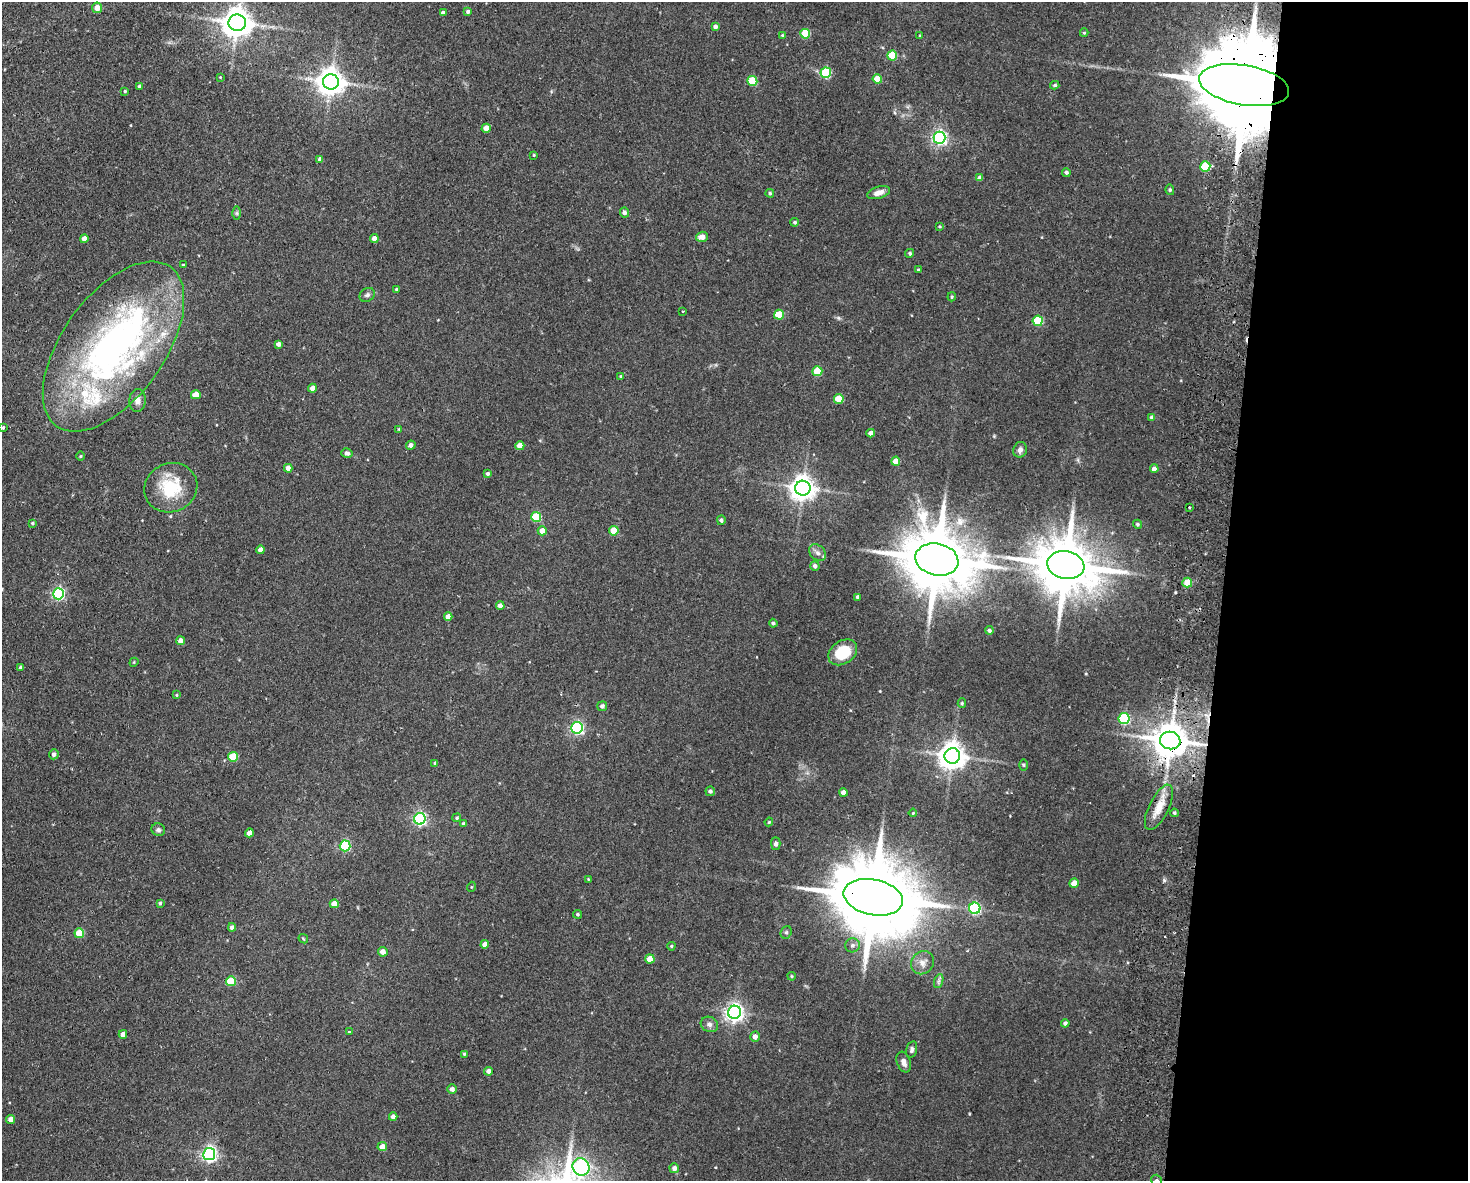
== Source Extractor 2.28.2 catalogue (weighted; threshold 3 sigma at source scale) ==
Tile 9 of 3 x 4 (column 3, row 3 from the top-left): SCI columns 3216-4681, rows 1190-2368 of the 4852 x 4736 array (HDU 1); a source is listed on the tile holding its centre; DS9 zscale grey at full resolution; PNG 1470 x 1183 px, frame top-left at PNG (2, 2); each listed source drawn as its Kron ellipse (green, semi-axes under 4 px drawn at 4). Shown black and unused: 17% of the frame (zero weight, under 2 of 3 exposures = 3% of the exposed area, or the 3 px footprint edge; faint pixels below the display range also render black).
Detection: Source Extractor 2.28.2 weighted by HDU 2 'WHT'; one run over the whole footprint, this tile lists its part. Background 0.143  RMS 0.0074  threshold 0.0332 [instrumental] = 3 sigma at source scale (4.5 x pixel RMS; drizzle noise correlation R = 1.50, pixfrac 1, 0.05/0.05 arcsec/px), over >= 5 px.
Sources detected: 162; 3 cosmic-ray / hot-pixel residue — neither listed nor drawn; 5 inside a brighter listed object's ellipse — not listed separately; the other 154 listed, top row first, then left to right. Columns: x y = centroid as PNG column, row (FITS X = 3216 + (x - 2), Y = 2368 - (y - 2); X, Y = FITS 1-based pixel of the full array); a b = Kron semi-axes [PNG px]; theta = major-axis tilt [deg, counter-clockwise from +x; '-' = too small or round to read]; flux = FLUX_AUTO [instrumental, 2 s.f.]
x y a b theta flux
97 8 5 5 - 6
468 12 4 4 - 1.7
443 13 4 4 - 2.6
237 23 8 8 - 1100
715 26 4 4 - 2.4
1084 33 4 4 - 0.79
805 34 5 5 - 27
782 36 4 3 - 1
920 36 3 3 - 0.73
892 55 5 5 - 26
826 73 5 5 - 48
220 77 4 4 - 0.54
877 79 4 4 - 13
752 81 5 5 - 28
331 82 8 7 - 860
1055 85 4 3 - 1.2
1244 85 45 20 -10 24000
139 86 4 4 - 1.5
125 91 4 4 - 0.92
486 128 4 4 - 7.2
939 138 6 6 - 200
534 155 3 3 - 0.64
320 159 4 4 - 2.8
1205 166 5 5 - 38
1066 172 4 4 - 1.5
980 178 4 4 - 4.4
1170 190 5 4 - 1.1
770 193 4 4 - 1.1
878 193 12 6 17 5.3
237 213 6 4 -90 1.2
624 213 5 4 - 2.4
795 222 4 3 - 1.2
940 226 3 2 - 0.7
702 237 6 5 - 5.2
374 238 4 4 - 5.1
84 239 4 4 - 5.3
910 253 4 4 - 1.4
183 265 3 3 - 0.71
918 270 3 3 - 0.82
396 289 4 3 - 0.72
367 295 8 6 35 2.2
952 297 4 3 - 0.87
683 312 3 2 - 0.65
779 315 5 5 - 22
1038 321 5 5 - 39
279 344 4 4 - 2.7
113 346 98 51 54 290
817 371 5 5 - 25
621 376 4 3 - 0.99
312 388 4 4 - 3.5
196 395 5 4 - 11
839 399 5 5 - 20
137 400 11 8 87 3.8
1152 417 4 4 - 2.5
3 428 4 3 - 0.78
399 429 4 3 - 0.62
871 433 4 4 - 4.1
411 445 5 4 - 2.8
520 446 4 4 - 8.9
1020 450 8 6 68 2.8
347 453 5 4 - 2.2
81 456 4 3 - 0.64
896 461 4 4 - 8.5
288 468 4 4 - 4.4
1154 469 4 4 - 4.8
488 474 4 4 - 1.5
171 488 27 24 25 33
803 488 7 7 - 690
1189 507 3 3 - 1.7
536 517 5 5 - 35
721 520 4 4 - 1.8
32 523 4 3 - 0.89
1137 524 4 4 - 1.3
542 531 4 4 - 8.6
614 531 5 5 - 17
261 550 4 4 - 6.1
818 553 9 7 -45 3.3
937 560 22 16 -12 6500
1066 565 19 14 -11 5100
815 566 5 4 - 2.2
1187 582 5 5 - 12
58 594 6 5 - 100
858 597 4 3 - 2
500 606 4 4 - 4.2
448 616 4 4 - 4.9
773 623 4 4 - 1.4
989 630 4 4 - 1.5
181 641 4 4 - 5.6
843 652 15 11 35 26
134 662 5 3 - 0.69
21 668 3 3 - 2
177 695 4 3 - 0.6
962 703 4 4 - 0.92
602 706 5 5 - 2.1
1124 719 5 5 - 61
577 728 6 6 - 130
1170 741 10 9 - 1800
54 754 5 5 - 2.6
952 756 8 8 - 860
233 757 5 5 - 25
435 763 4 4 - 0.88
1023 765 5 3 - 0.76
710 791 4 4 - 1.9
843 792 4 4 - 4.2
1159 807 25 10 64 10
913 813 4 3 - 0.69
1174 813 4 3 - 1
457 818 4 4 - 0.92
420 819 6 5 - 140
769 822 4 3 - 0.72
463 824 4 4 - 1.4
158 830 7 6 - 1.8
249 833 4 4 - 5.2
776 844 6 4 -89 1.9
345 846 5 5 - 62
588 879 4 3 - 0.56
1074 883 4 4 - 9.8
471 887 5 3 - 0.62
873 897 30 17 -12 11000
160 903 3 3 - 1.1
334 904 4 4 - 8.4
975 908 5 5 - 76
577 914 4 4 - 1.2
232 927 4 4 - 3.1
786 932 6 5 - 1.4
79 933 5 5 - 22
303 939 5 3 - 0.65
485 944 4 4 - 5.2
852 945 7 7 - 2.3
671 946 4 3 - 0.92
383 952 5 4 - 4
650 959 4 4 - 11
922 963 12 11 - 5.5
792 976 4 3 - 0.81
231 981 5 5 - 25
939 981 7 4 71 1.6
734 1012 6 6 - 330
1065 1023 4 4 - 1.7
709 1024 9 7 -26 2.9
349 1032 3 3 - 1.8
123 1034 4 4 - 5.7
755 1037 5 4 - 3.7
912 1050 8 5 76 2.1
464 1054 4 4 - 0.99
904 1062 11 7 -70 4.1
488 1071 4 4 - 3.3
452 1089 5 5 - 2.8
393 1117 4 4 - 3
11 1119 4 4 - 4.1
382 1147 5 4 - 6.4
209 1154 6 6 - 210
581 1167 9 8 - 210
674 1168 5 4 - 3
1157 1180 6 5 - 2.4
Overlapping masked pixels (flux is a lower limit): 3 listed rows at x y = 1244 85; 1170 741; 873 897
Isophote crosses this tile's border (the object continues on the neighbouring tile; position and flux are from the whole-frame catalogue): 1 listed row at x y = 1157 1180